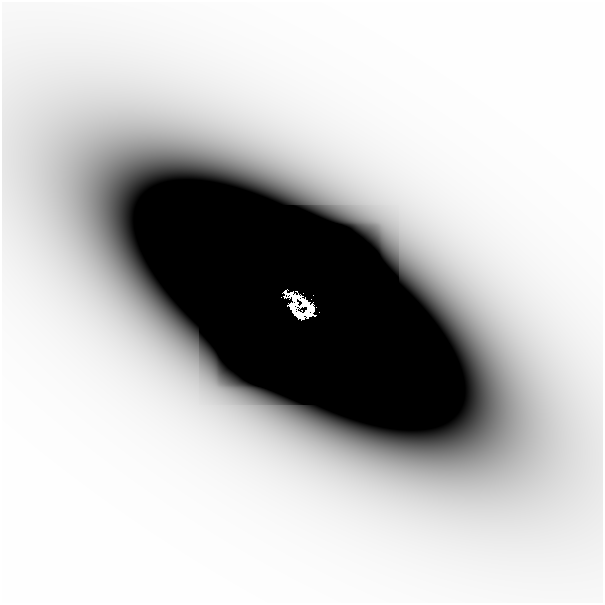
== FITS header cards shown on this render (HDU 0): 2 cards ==
NAXIS1  =                  601
NAXIS2  =                  601

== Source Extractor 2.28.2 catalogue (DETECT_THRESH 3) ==
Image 601 x 601 px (HDU 0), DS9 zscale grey, 1 PNG px = 1 image px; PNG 605 x 605 px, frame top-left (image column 1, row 601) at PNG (2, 2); no overlay
Background -6.31e-07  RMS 2.2e-07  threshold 6.56e-07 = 3 sigma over >= 5 px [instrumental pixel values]
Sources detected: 8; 3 with non-positive FLUX_AUTO (blend fragments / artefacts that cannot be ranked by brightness) are not listed; the other 5 listed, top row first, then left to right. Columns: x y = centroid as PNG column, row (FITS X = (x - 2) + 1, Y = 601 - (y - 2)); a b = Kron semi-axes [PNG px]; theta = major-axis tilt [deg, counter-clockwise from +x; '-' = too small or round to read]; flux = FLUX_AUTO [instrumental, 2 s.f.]
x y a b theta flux
227 155 31 25 -33 0.001
295 302 14 5 -69 1.1
303 304 21 11 -3 0.4
307 313 9 6 -17 0.59
299 315 12 5 -37 0.71
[3 non-positive-flux detections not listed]